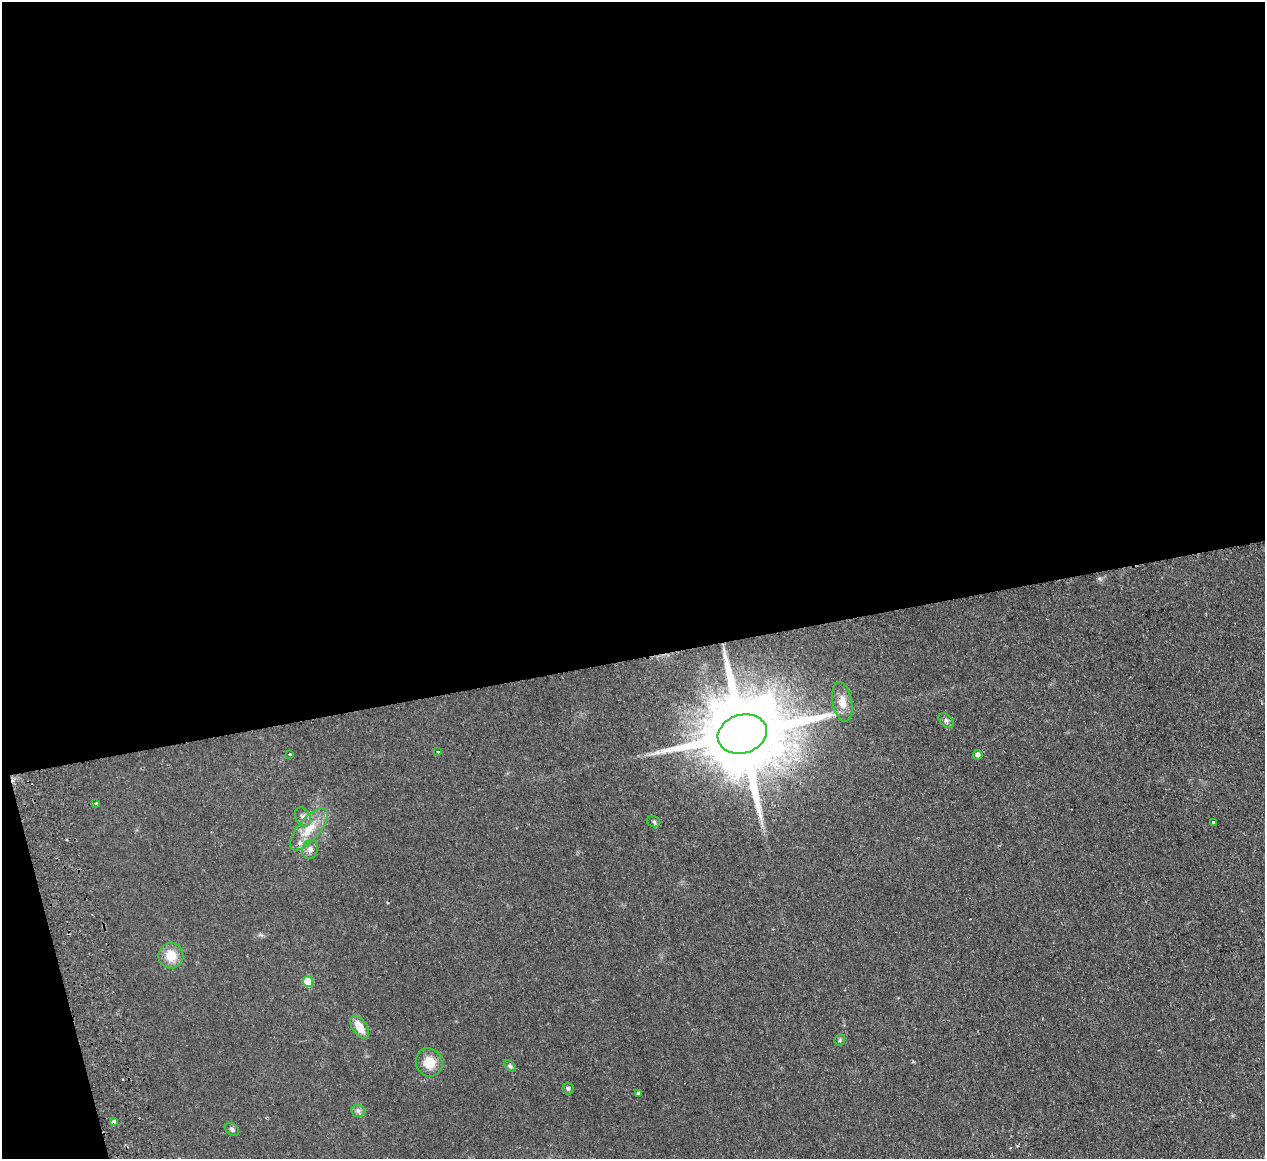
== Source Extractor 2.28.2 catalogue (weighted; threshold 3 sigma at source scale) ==
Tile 1 of 4 x 4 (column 1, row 1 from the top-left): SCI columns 57-1319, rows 3749-4905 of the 5166 x 5065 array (HDU 1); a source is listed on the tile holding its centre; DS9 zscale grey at full resolution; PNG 1267 x 1161 px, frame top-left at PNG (2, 2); each listed source drawn as its Kron ellipse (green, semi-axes under 4 px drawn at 4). Shown black and unused: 58% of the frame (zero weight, under 2 of 3 exposures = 3% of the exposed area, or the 3 px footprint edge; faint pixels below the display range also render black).
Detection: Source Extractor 2.28.2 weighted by HDU 2 'WHT'; one run over the whole footprint, this tile lists its part. Background 0.0582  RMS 0.0088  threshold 0.0396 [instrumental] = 3 sigma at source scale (4.5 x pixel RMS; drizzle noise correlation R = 1.50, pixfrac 1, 0.05/0.05 arcsec/px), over >= 5 px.
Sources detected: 25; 1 cosmic-ray / hot-pixel residue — neither listed nor drawn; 1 inside a brighter listed object's ellipse — not listed separately; the other 23 listed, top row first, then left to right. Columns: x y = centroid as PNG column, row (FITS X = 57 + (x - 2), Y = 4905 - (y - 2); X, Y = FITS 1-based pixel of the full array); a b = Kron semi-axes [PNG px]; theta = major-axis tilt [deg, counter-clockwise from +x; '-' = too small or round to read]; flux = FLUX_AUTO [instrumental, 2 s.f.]
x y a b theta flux
842 702 20 9 -79 8.1
946 720 9 5 -41 2.3
742 734 25 19 17 15000
438 752 3 3 - 1.2
290 754 3 3 - 2.2
978 755 5 4 - 3.1
96 803 4 3 - 1.2
303 817 10 7 -62 3.4
654 821 7 5 -23 1.5
1213 822 3 3 - 2.5
309 829 26 11 49 17
310 849 10 7 67 3.9
171 956 13 12 - 15
308 982 5 5 - 26
359 1027 13 7 -55 12
840 1040 6 5 - 1.3
429 1062 14 13 - 14
510 1066 7 4 -45 1.5
568 1088 6 5 - 1.7
638 1093 4 3 - 1.5
358 1111 7 6 - 2.3
114 1122 4 3 - 6
232 1129 8 5 -39 1.9
Overlapping masked pixels (flux is a lower limit): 2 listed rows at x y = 742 734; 114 1122